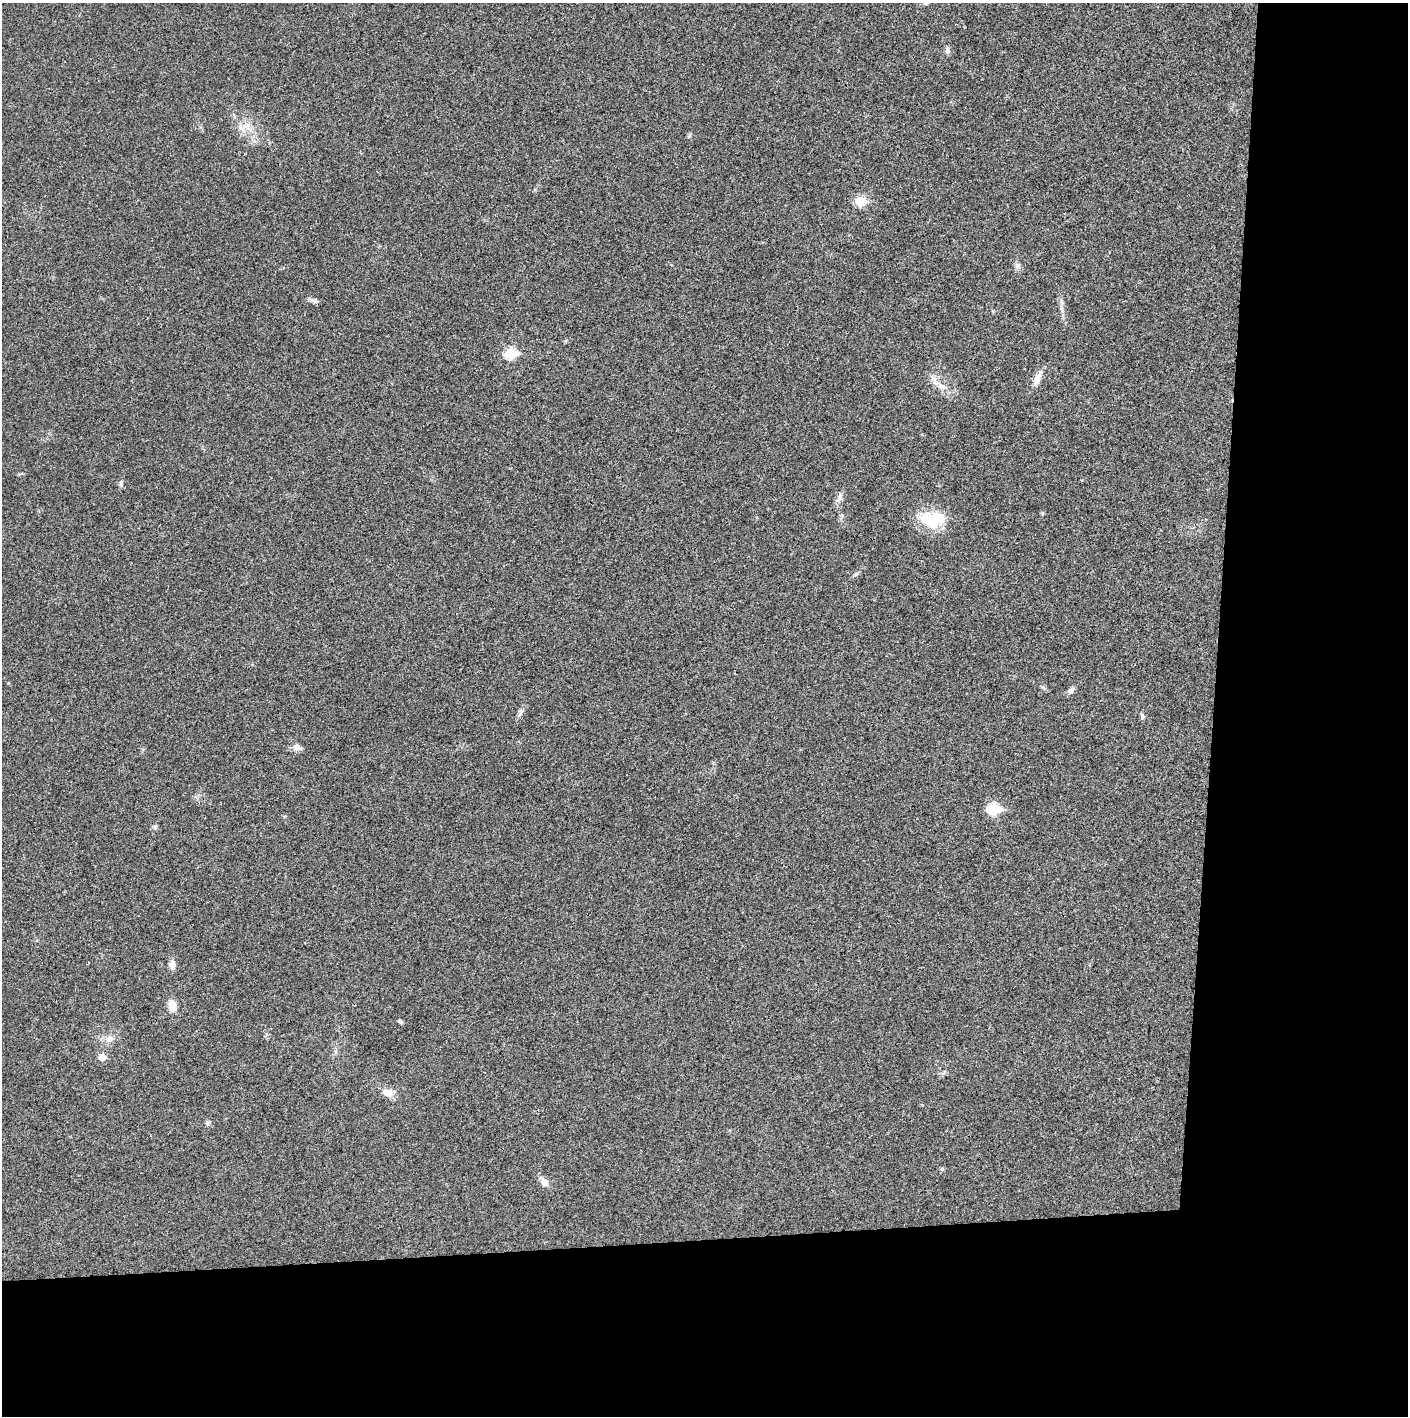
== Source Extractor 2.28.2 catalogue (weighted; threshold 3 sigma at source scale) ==
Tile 9 of 3 x 3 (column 3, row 3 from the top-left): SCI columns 2815-4220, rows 1-1414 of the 4221 x 4243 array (HDU 1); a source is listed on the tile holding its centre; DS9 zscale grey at full resolution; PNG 1410 x 1418 px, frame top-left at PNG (2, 3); no overlay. Shown black and unused: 24% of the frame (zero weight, under 3 of 4 exposures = <1% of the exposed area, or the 3 px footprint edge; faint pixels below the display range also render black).
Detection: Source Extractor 2.28.2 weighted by HDU 2 'WHT'; one run over the whole footprint, this tile lists its part. Background 0.019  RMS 0.0051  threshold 0.0231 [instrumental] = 3 sigma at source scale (4.5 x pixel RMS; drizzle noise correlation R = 1.50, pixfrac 1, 0.05/0.05 arcsec/px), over >= 5 px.
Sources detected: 32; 1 inside a brighter listed object's ellipse — not listed separately; the other 31 listed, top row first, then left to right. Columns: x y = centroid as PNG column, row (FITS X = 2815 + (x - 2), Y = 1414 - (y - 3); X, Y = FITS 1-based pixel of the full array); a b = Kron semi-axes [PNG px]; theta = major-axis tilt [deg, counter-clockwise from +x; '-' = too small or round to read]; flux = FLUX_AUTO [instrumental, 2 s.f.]
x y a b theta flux
947 50 10 6 83 1.5
247 126 11 6 10 3.4
860 201 6 5 - 23
1017 266 9 8 - 1.7
313 300 14 5 -17 1.7
1062 309 15 4 -74 2.3
510 353 7 6 - 32
1037 378 23 7 63 4.7
934 379 17 7 -69 3.4
121 483 10 5 84 1.3
839 498 13 8 71 2.6
1042 513 6 4 90 0.61
932 519 33 20 -1 20
856 574 8 5 36 1
1043 688 8 3 -19 0.83
1071 690 10 6 37 2
1142 716 8 5 -82 1.1
297 747 10 8 -18 3.1
143 749 6 4 18 0.57
994 809 7 6 - 39
155 827 7 5 75 1.1
172 965 12 8 -87 2.8
172 1006 13 9 -80 5.5
400 1021 7 5 -31 0.91
109 1039 11 9 12 3.7
336 1051 8 3 -71 0.97
102 1057 6 6 - 5
388 1092 15 10 -13 4.7
208 1122 8 4 20 0.94
942 1169 6 5 - 0.74
544 1182 11 8 -50 3.6